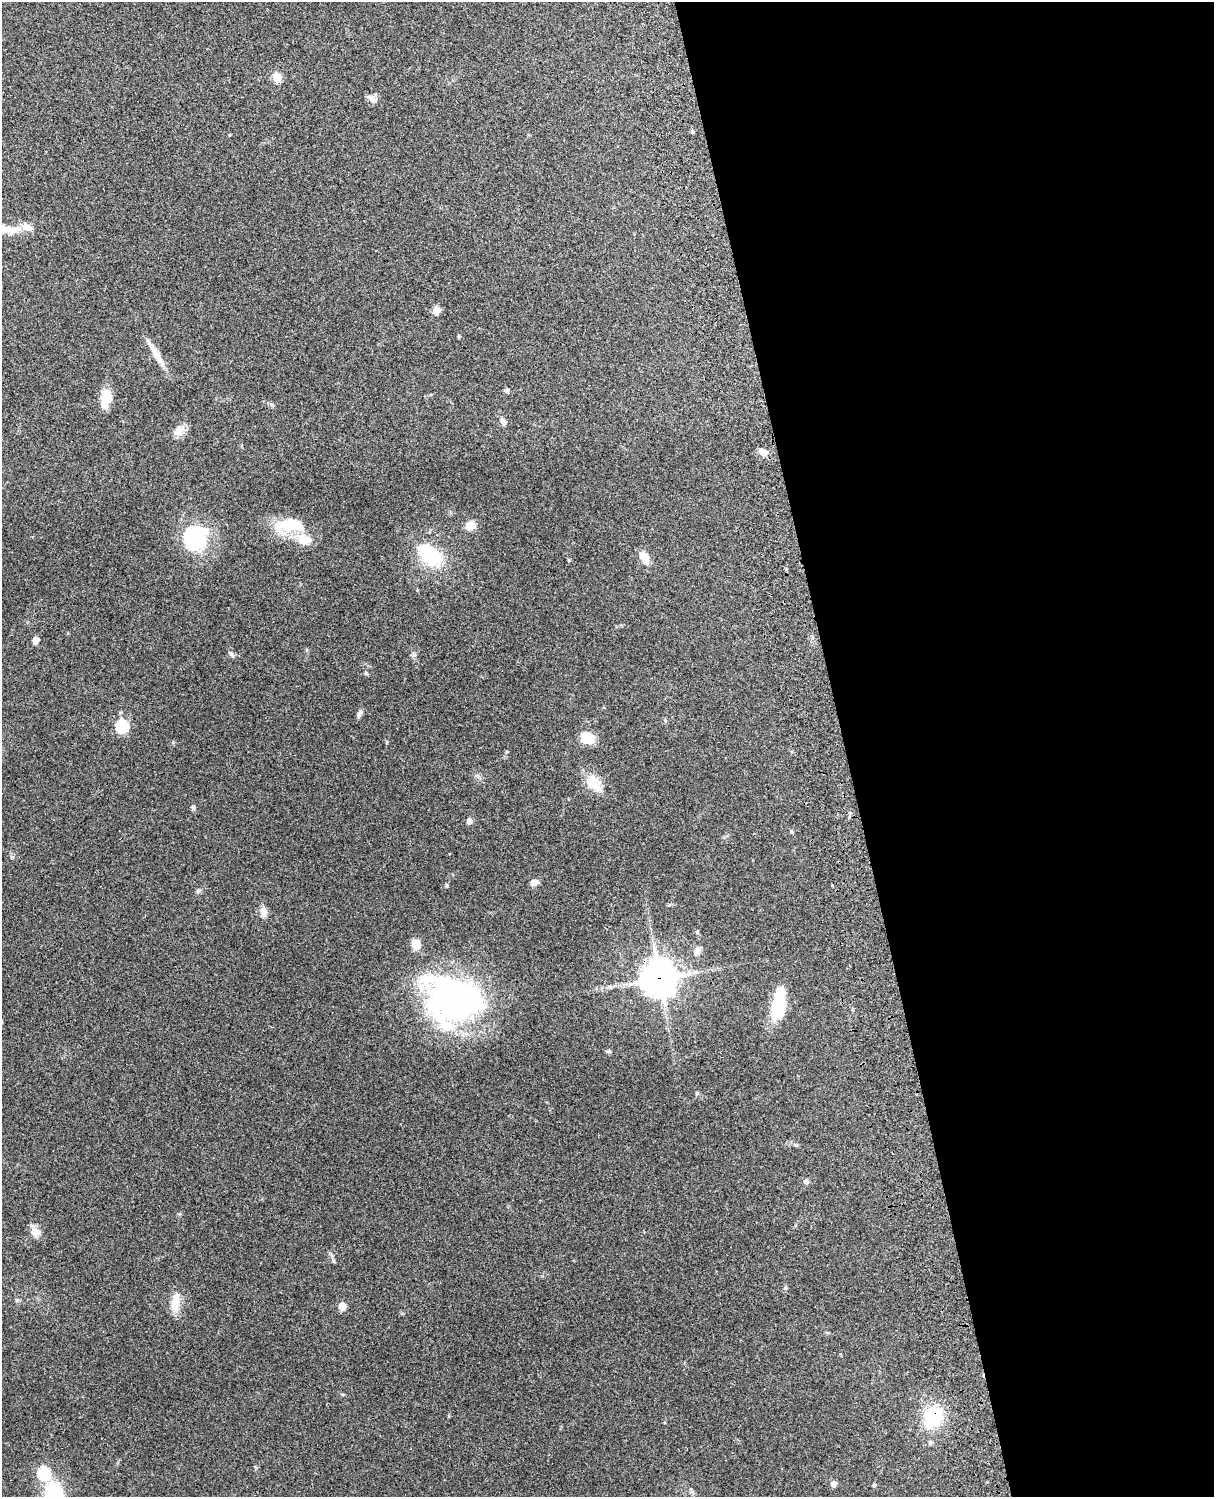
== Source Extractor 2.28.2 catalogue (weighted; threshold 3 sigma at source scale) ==
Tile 8 of 4 x 3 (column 4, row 2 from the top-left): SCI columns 3756-4967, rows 1660-3154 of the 5088 x 4927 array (HDU 1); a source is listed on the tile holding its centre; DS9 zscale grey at full resolution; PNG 1216 x 1499 px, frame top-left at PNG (2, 2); no overlay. Shown black and unused: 31% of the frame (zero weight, under 3 of 4 exposures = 6% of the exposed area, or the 3 px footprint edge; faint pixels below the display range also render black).
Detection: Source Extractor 2.28.2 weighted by HDU 2 'WHT'; one run over the whole footprint, this tile lists its part. Background 0.211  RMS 0.0082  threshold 0.037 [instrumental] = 3 sigma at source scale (4.5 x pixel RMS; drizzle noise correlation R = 1.50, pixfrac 1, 0.05/0.05 arcsec/px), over >= 5 px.
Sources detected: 50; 1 inside a brighter object's white glare — not listed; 1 inside a brighter listed object's ellipse — not listed separately; the other 48 listed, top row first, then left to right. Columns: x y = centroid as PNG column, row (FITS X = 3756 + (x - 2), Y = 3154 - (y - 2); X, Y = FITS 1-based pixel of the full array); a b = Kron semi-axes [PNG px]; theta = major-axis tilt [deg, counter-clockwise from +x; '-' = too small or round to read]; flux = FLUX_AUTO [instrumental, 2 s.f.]
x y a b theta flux
277 77 5 5 - 32
372 98 13 7 -30 4.7
692 131 5 5 - 1.2
3 229 31 10 -5 14
436 310 8 7 - 6.6
459 336 4 3 - 1.2
156 354 39 7 -59 11
507 390 6 5 - 1.9
106 398 19 11 80 16
503 421 11 7 -44 3.5
179 430 15 13 34 6.5
763 452 13 8 -23 4.9
291 525 36 13 1 34
471 525 9 7 34 11
195 538 29 25 68 60
304 539 18 12 -17 14
429 554 37 20 -42 43
644 558 14 9 -61 9.9
36 640 8 6 77 4.1
231 654 7 5 -43 1.8
366 673 5 5 - 1.1
359 714 10 6 60 2.4
122 726 6 6 - 92
587 738 14 11 -32 16
593 783 24 14 -54 15
193 807 7 5 -77 1.5
469 821 5 5 - 5.6
791 831 5 4 - 0.96
534 882 8 6 20 5.2
198 891 7 5 17 1.7
263 911 13 8 -80 5.5
697 932 6 4 89 0.95
416 944 11 9 -71 9
697 951 11 7 61 4.5
659 978 13 12 - 1300
452 997 61 56 -11 220
778 1004 38 14 81 33
608 1051 7 5 19 1.3
806 1181 7 6 - 1.9
35 1232 13 12 - 6.8
17 1300 6 6 - 1.4
175 1304 23 11 87 12
342 1306 8 7 - 7.8
933 1417 21 18 67 42
44 1473 6 6 - 75
833 1484 7 7 - 3
874 1485 4 4 - 1.6
54 1495 28 19 -85 55
Overlapping masked pixels (flux is a lower limit): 2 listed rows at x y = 659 978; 933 1417
Isophote crosses this tile's border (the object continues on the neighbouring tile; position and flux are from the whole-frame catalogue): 2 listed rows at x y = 3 229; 54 1495
Unlisted compact peaks at least as high as the median listed source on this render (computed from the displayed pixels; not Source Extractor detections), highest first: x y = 447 886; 414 655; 697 1093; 796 1145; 333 1261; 387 742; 785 1288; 665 720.